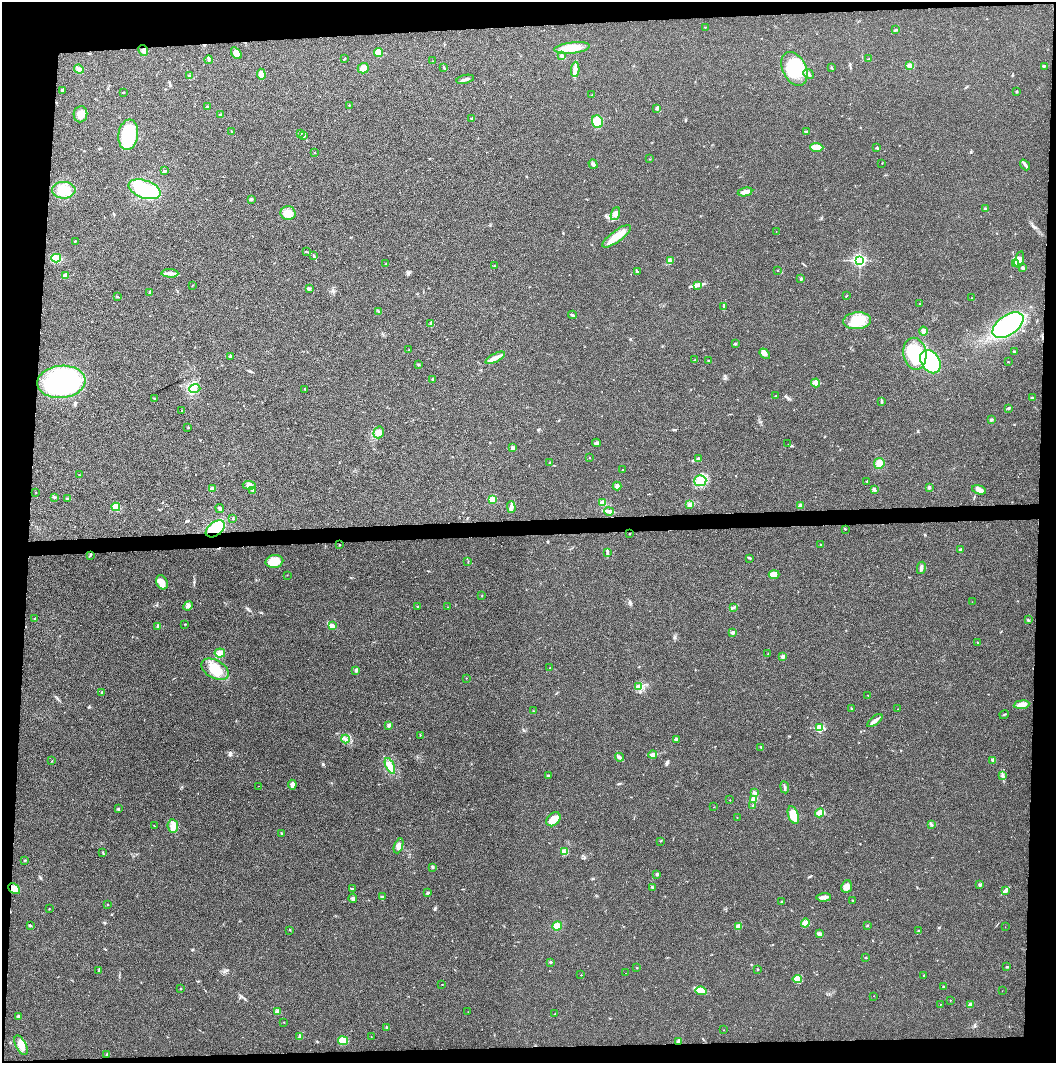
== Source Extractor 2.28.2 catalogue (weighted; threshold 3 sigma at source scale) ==
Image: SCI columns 2-4217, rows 21-4263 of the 4224 x 4264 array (HDU 1 of 3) = the unmasked area's bounding box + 8 px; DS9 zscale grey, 4 x 4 block average (1 PNG px = mean of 4 x 4 image px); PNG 1058 x 1065 px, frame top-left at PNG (2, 2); each listed source drawn as its Kron ellipse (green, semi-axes under 4 px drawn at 4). Shown black and unused: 9% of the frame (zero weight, under 3 of 4 exposures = <1% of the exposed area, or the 3 px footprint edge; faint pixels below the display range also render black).
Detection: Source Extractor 2.28.2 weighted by HDU 2 'WHT'. Background 0.0259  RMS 0.006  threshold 0.0268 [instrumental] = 3 sigma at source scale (4.5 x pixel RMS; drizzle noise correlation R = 1.50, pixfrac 1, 0.05/0.05 arcsec/px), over >= 5 px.
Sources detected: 294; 1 inside a brighter object's white glare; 2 cosmic-ray / hot-pixel residue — neither listed nor drawn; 3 coinciding with a brighter row at this scale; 9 inside a brighter listed object's ellipse — not listed separately; the other 279 listed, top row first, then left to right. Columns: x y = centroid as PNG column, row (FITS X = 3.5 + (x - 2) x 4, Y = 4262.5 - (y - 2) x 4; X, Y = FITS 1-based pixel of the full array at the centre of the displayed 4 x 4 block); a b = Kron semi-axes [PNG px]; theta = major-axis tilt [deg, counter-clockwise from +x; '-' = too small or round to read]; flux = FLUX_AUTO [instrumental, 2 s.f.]
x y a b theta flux
705 27 2 2 - 1
896 30 3 2 - 2.5
572 48 18 5 6 49
143 51 6 4 -64 12
379 52 4 4 - 33
236 53 6 4 -53 21
562 56 3 3 - 9.1
344 59 2 2 - 2.5
869 59 3 2 - 2.2
208 60 4 3 - 5.3
432 61 2 2 - 1
910 66 2 2 - 70
1044 66 3 2 - 3.3
363 68 5 5 - 25
444 68 3 2 - 2.6
832 68 3 2 - 2.1
79 69 5 3 - 10
575 69 7 4 86 16
794 69 18 11 -63 150
261 74 5 3 - 20
808 74 6 3 -41 7.8
189 75 3 2 - 2.3
465 79 9 2 12 9.4
62 90 3 2 - 3.7
1017 92 2 2 - 2.5
123 93 2 2 - 4.3
592 95 3 2 - 2.3
349 105 2 2 - 1.4
207 107 2 2 - 3.8
657 108 4 3 - 6
80 114 8 7 - 27
220 115 2 2 - 4
472 118 3 2 - 2.7
597 122 6 5 - 78
232 132 2 2 - 1.8
806 132 3 2 - 5.6
300 133 4 2 - 4.4
128 135 15 9 82 160
304 136 3 2 - 2.3
817 147 6 3 -3 49
877 148 2 2 - 2.4
315 152 2 2 - 1.3
650 159 2 2 - 1.4
882 163 2 2 - 1
593 164 5 3 - 7.2
1025 165 6 2 -51 7.1
164 171 3 2 - 3.4
145 189 17 9 -18 190
64 190 11 8 0 57
745 192 7 3 11 17
251 199 3 2 - 3.2
985 209 3 2 - 3.3
288 213 7 7 - 40
615 214 7 4 69 17
776 231 2 2 - 0.59
616 236 17 5 36 53
75 241 2 2 - 1.9
306 252 2 2 - 1.8
313 255 4 2 - 3.2
56 258 5 3 - 11
1019 259 8 4 75 20
859 260 3 2 - 630
670 261 3 3 - 7.5
1015 263 4 3 - 21
386 264 2 2 - 2.4
494 266 3 2 - 1.9
1022 267 3 3 - 5.2
778 271 2 2 - 2.1
638 272 2 2 - 2.2
170 273 8 3 -3 14
65 276 3 3 - 18
801 279 3 2 - 3.9
192 285 2 2 - 1.4
697 285 4 3 - 7.2
309 289 3 2 - 3
150 292 3 2 - 2.8
117 296 2 2 - 2.3
846 296 2 2 - 1.4
972 298 2 2 - 1.2
919 304 2 2 - 2
724 306 2 2 - 1.3
379 311 2 2 - 1.9
572 315 4 2 - 4.5
857 321 14 8 5 64
431 323 2 2 - 2.3
1008 325 17 9 34 330
923 331 4 3 - 6.7
735 344 2 2 - 9.8
409 350 2 2 - 2
1015 352 3 2 - 2.2
765 354 6 4 -49 10
915 354 16 11 -79 230
230 356 3 2 - 3.5
495 358 11 3 26 26
695 360 2 2 - 1.7
709 361 2 2 - 1.1
930 362 13 9 -56 250
1008 362 2 2 - 2.1
418 364 3 2 - 3.5
433 379 2 2 - 2.2
61 382 24 16 5 500
815 383 4 3 - 11
195 389 6 3 13 12
305 389 2 2 - 1.6
776 396 2 2 - 1
154 398 2 2 - 1.5
1032 398 3 2 - 4.3
881 402 3 2 - 2.5
1008 408 3 2 - 4.1
182 411 2 2 - 1.4
991 420 2 2 - 7.1
188 428 2 2 - 1.1
379 432 6 5 - 18
596 443 4 3 - 6
788 444 2 2 - 0.5
513 448 3 2 - 3.8
590 457 2 2 - 1.8
698 459 2 2 - 7
550 462 3 2 - 2.7
879 463 5 5 - 28
623 470 2 2 - 2.3
79 475 2 2 - 1.2
700 481 6 5 - 29
867 481 2 2 - 2.5
249 485 6 4 -6 15
617 486 4 4 - 11
929 487 3 2 - 6.1
212 489 4 3 - 9.4
253 490 4 3 - 5.2
874 490 4 3 - 7.9
979 490 7 4 -19 13
36 492 2 2 - 0.97
54 497 3 2 - 2.9
67 498 3 2 - 4.3
492 499 4 3 - 20
602 503 3 3 - 11
690 504 2 2 - 3.9
800 505 4 3 - 5.6
116 507 4 4 - 49
511 507 6 4 -88 12
220 508 4 2 - 6.1
609 511 5 3 - 10
233 518 2 2 - 1.7
215 529 11 6 37 100
845 529 2 2 - 3.4
630 534 2 2 - 1.5
820 544 2 2 - 1
339 545 2 2 - 1.9
961 550 2 2 - 15
607 552 2 2 - 1.8
90 555 3 2 - 2.7
750 558 2 2 - 1.9
274 562 9 6 11 54
468 562 3 2 - 1.9
921 568 6 3 79 9.8
774 574 5 4 - 12
287 575 2 2 - 0.79
162 582 7 5 -66 21
482 596 2 2 - 2.1
972 602 2 2 - 0.68
188 606 5 4 - 8.9
418 606 2 2 - 1.7
448 607 2 2 - 0.82
733 608 3 2 - 3.3
35 619 3 2 - 2.2
1028 620 2 2 - 2.9
185 624 2 2 - 1.9
332 625 3 2 - 3.2
158 626 4 3 - 5
732 632 2 2 - 23
977 643 2 2 - 2.1
220 653 5 4 - 14
768 654 2 2 - 0.88
783 656 3 3 - 9
550 668 2 2 - 1.2
215 669 15 9 -30 61
356 670 4 3 - 6.8
466 678 2 2 - 0.82
638 686 2 2 - 3
102 693 3 2 - 4.5
868 695 2 2 - 1.1
1022 705 8 4 6 21
851 709 2 2 - 2.1
898 709 2 2 - 1
533 711 2 2 - 1.8
1004 715 5 2 - 2.6
875 721 9 3 38 16
389 725 4 3 - 5.9
820 728 2 2 - 170
420 735 2 2 - 1.4
345 739 4 3 - 6.5
676 739 2 2 - 25
761 747 3 2 - 2
653 755 4 3 - 17
619 757 4 3 - 7.5
993 760 3 3 - 5
52 761 2 2 - 0.97
390 766 8 3 -65 19
548 775 2 2 - 4.8
1002 775 3 2 - 3.5
292 785 5 3 - 12
258 786 2 2 - 0.6
785 787 6 2 -82 5.9
754 793 3 2 - 3.8
754 799 4 3 - 14
730 800 2 2 - 1.2
753 806 3 2 - 2.5
714 807 2 2 - 0.67
118 809 3 2 - 2.9
820 813 4 4 - 17
793 815 9 5 -71 68
737 818 2 2 - 1.2
553 819 8 6 45 25
931 824 2 2 - 2.1
154 826 2 2 - 1.1
173 826 7 5 -81 20
282 833 2 2 - 2.2
660 841 2 2 - 1.5
399 846 8 4 69 18
564 851 3 2 - 5.3
103 853 4 2 - 2.3
25 860 2 2 - 2
433 867 2 2 - 1.3
657 875 3 2 - 4.6
980 885 3 2 - 5.1
652 887 4 2 - 5.3
847 887 6 5 - 23
353 888 2 2 - 0.89
14 889 6 4 -39 29
1005 891 4 3 - 6.8
428 893 3 2 - 4.2
383 896 2 2 - 1.6
824 897 7 3 1 14
353 898 5 3 - 7.7
853 900 2 2 - 2
781 902 2 2 - 2.1
108 905 2 2 - 0.98
49 909 2 2 - 1.2
805 923 4 3 - 14
30 926 3 2 - 4
557 926 5 4 - 27
867 926 3 2 - 2.5
738 927 3 3 - 15
1005 927 2 2 - 0.78
290 930 3 2 - 1.8
919 931 2 2 - 2.1
819 934 3 3 - 8.7
866 958 2 2 - 4.1
550 962 2 2 - 7.7
1007 966 2 2 - 1.6
637 968 2 2 - 1.8
757 969 2 2 - 2.6
99 971 2 2 - 1.8
625 973 2 2 - 0.47
581 975 2 2 - 1.9
924 976 3 2 - 2.2
797 979 4 3 - 9.7
442 984 2 2 - 1.9
943 987 2 2 - 2
180 989 3 2 - 2.1
701 991 5 4 - 14
1002 991 2 2 - 0.7
874 996 2 2 - 0.95
950 1000 2 2 - 1.3
940 1004 2 2 - 0.67
971 1004 3 2 - 4.5
278 1012 4 3 - 13
468 1012 2 2 - 0.9
554 1014 2 2 - 1.2
18 1016 3 2 - 4.5
284 1022 2 2 - 1.3
386 1027 3 2 - 2.9
724 1030 2 2 - 0.84
300 1037 3 2 - 9.4
371 1037 2 2 - 0.96
343 1041 5 4 - 35
679 1042 4 2 - 20
21 1045 10 5 -64 30
107 1054 2 2 - 2.1
Overlapping masked pixels (flux is a lower limit): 3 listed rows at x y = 215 529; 14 889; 679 1042
Diffuse or blended objects may show on this block-average render without a row.